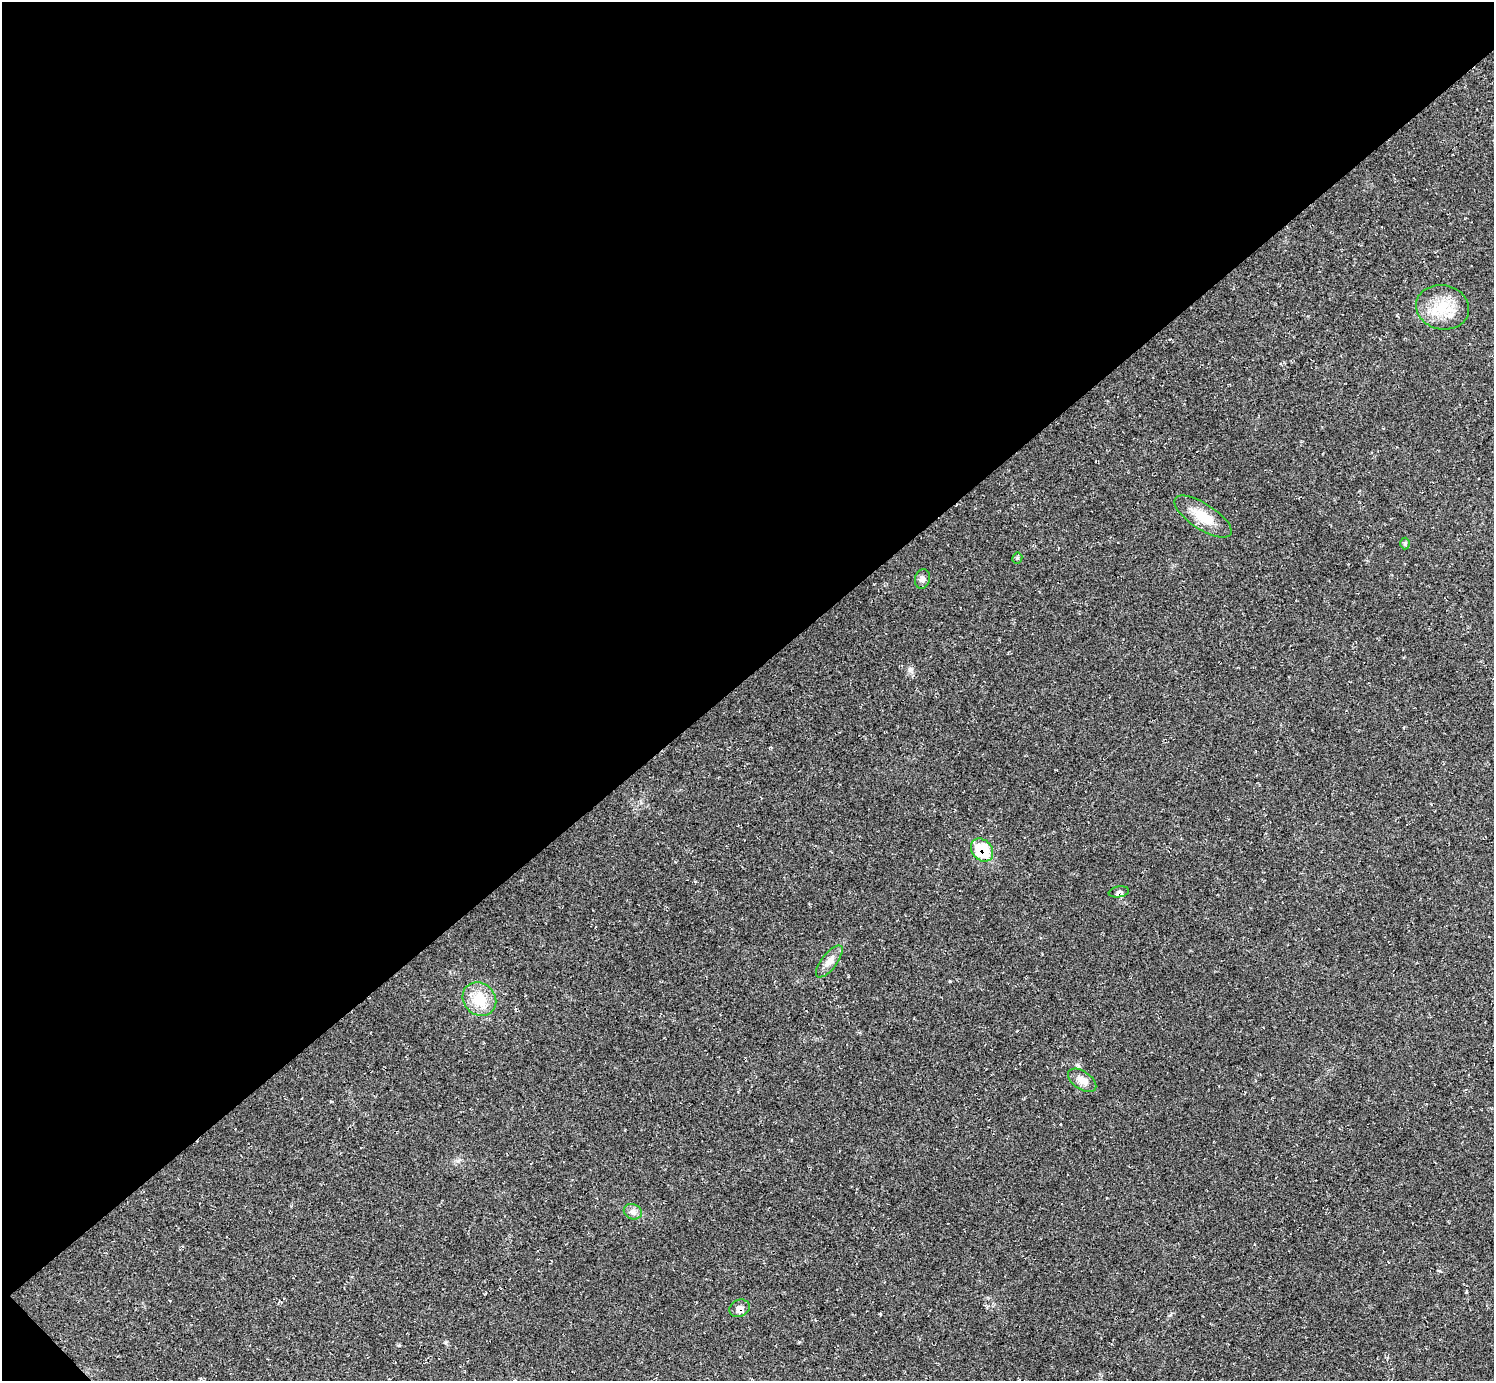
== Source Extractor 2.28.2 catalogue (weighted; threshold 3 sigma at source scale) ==
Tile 5 of 4 x 4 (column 1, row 2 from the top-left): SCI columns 1-1492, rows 3056-4434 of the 5970 x 5968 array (HDU 1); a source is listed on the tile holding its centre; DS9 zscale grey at full resolution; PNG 1496 x 1383 px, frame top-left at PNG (2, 2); each listed source drawn as its Kron ellipse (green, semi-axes under 4 px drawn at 4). Shown black and unused: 49% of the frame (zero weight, under 2 of 3 exposures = <1% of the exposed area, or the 3 px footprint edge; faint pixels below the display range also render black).
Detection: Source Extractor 2.28.2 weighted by HDU 2 'WHT'; one run over the whole footprint, this tile lists its part. Background 0.0355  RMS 0.0063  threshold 0.0283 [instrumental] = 3 sigma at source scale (4.5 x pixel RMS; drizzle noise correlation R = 1.50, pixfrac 1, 0.05/0.05 arcsec/px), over >= 5 px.
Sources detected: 12; all 12 listed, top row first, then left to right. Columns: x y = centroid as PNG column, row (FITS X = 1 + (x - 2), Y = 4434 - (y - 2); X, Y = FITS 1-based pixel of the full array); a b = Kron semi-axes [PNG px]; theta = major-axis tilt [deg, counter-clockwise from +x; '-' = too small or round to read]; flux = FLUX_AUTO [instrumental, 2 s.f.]
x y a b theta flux
1442 307 27 22 -10 21
1203 517 33 13 -33 14
1405 543 6 5 - 0.95
1017 558 5 5 - 0.87
922 579 10 7 76 2.4
982 850 12 10 -48 24
1119 892 10 5 10 2.1
829 961 19 7 53 5.3
479 999 18 15 -46 16
1082 1080 16 9 -33 5.4
633 1212 9 7 -23 2.6
739 1308 10 8 25 4.3
Overlapping masked pixels (flux is a lower limit): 2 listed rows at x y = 982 850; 1119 892
Unlisted compact peaks at least as high as the median listed source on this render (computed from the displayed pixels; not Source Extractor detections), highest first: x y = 910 669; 399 1345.